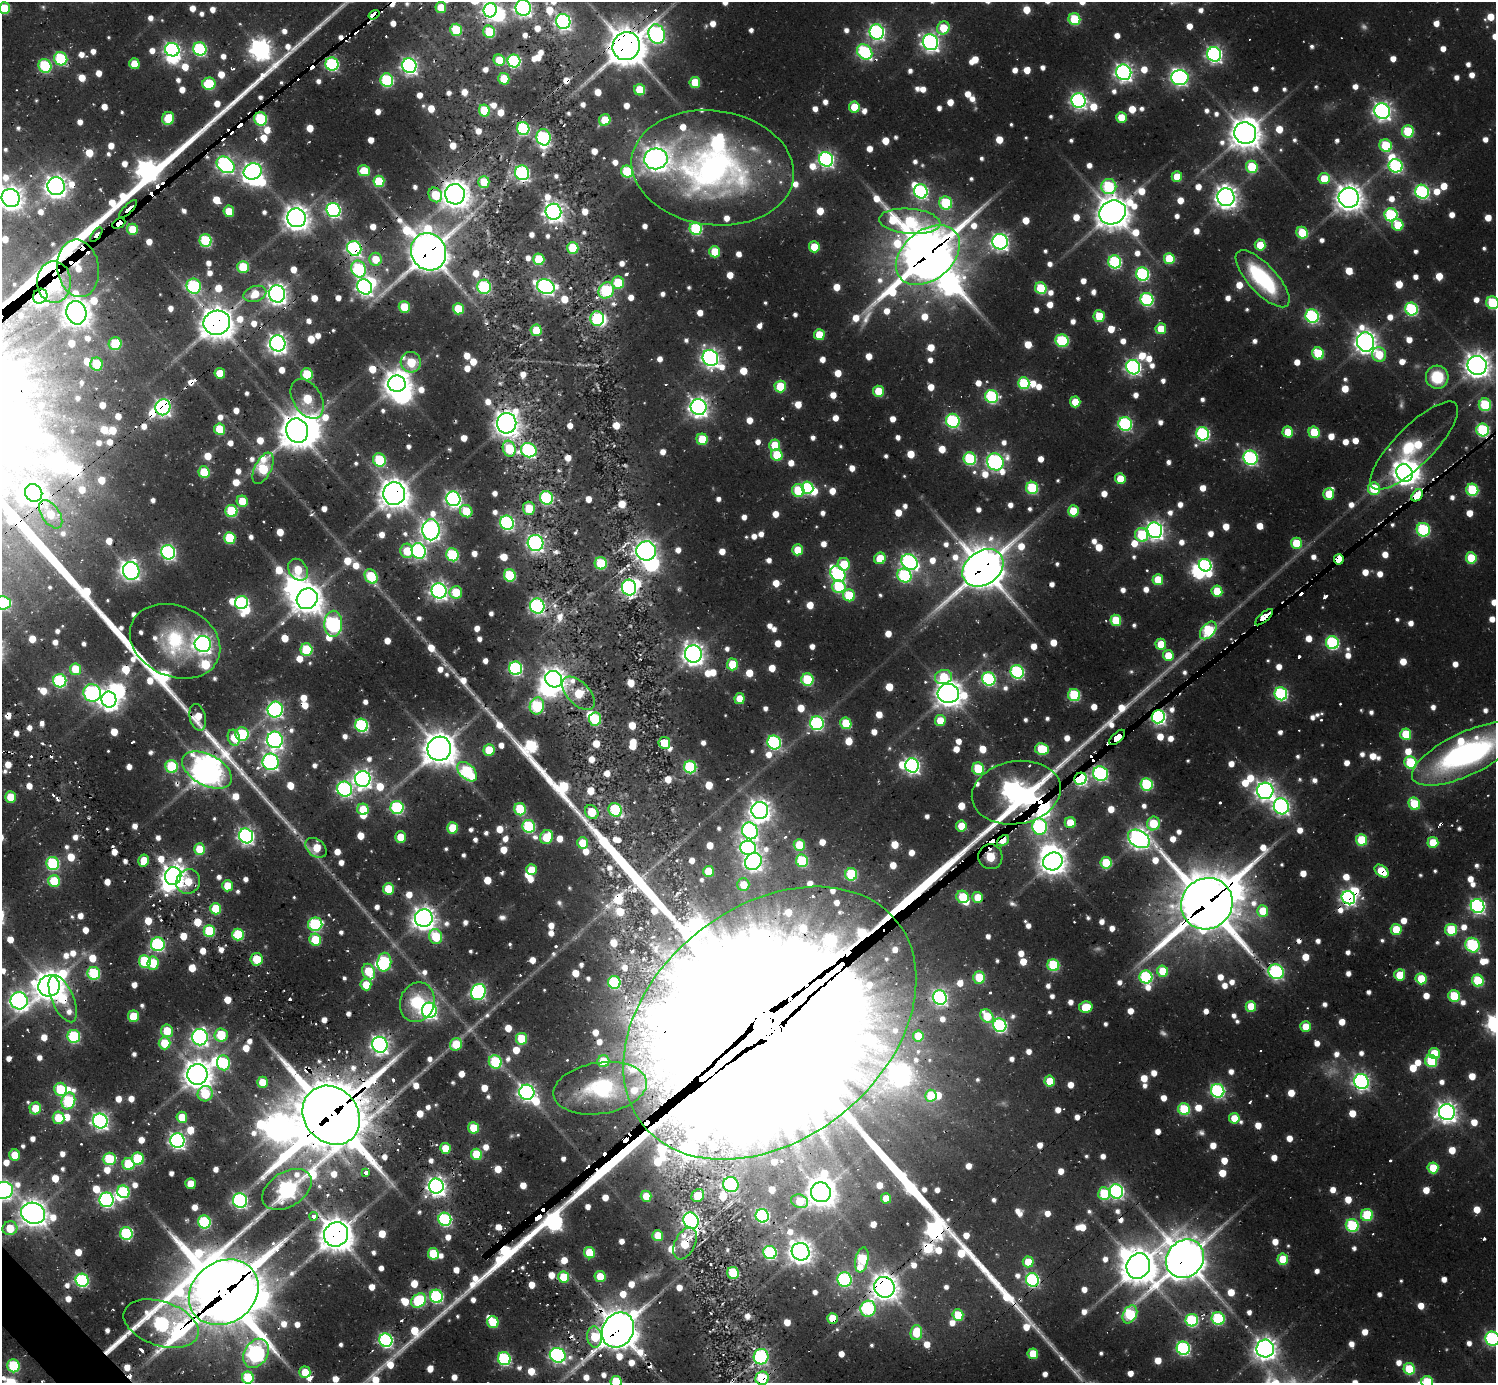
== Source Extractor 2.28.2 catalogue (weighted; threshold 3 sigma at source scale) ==
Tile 7 of 4 x 4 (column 3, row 2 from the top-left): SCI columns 2987-4480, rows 2984-4364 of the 6328 x 6302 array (HDU 1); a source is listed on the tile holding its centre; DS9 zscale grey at full resolution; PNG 1498 x 1385 px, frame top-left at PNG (2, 2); each listed source drawn as its Kron ellipse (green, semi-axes under 4 px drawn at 4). Shown black and unused: <1% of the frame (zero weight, under 2 of 3 exposures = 12% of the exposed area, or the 3 px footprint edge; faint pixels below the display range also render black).
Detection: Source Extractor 2.28.2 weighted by HDU 2 'WHT'; one run over the whole footprint, this tile lists its part. Background 0.0804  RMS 0.01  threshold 0.0468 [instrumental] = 3 sigma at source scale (4.5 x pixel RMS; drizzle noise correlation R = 1.50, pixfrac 1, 0.05/0.05 arcsec/px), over >= 5 px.
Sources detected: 1629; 42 too faint to see at this stretch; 42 inside a brighter object's white glare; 61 cosmic-ray / hot-pixel residue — neither listed nor drawn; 20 inside a brighter listed object's ellipse — not listed separately; of the other 1464, all 500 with FLUX_AUTO >= 30.5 (the completeness limit of this list) listed and drawn (964 fainter detections not listed), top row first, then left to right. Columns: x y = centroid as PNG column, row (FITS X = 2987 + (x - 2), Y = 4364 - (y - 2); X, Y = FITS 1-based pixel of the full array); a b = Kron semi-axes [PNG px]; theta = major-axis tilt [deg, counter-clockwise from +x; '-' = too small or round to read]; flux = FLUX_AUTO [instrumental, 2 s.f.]
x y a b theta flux
441 7 5 5 - 35
4 8 6 5 - 66
523 8 8 7 - 520
490 10 7 6 - 440
374 15 6 4 33 210
1074 19 6 6 - 78
563 21 7 7 - 420
943 28 7 6 - 55
456 30 6 5 - 75
489 32 6 6 - 66
877 32 7 7 - 400
657 34 10 8 -73 460
930 42 8 7 - 590
626 46 14 13 - 3300
200 49 7 6 - 220
172 50 7 6 - 390
865 52 8 6 -45 220
1214 54 7 7 - 440
61 59 7 6 - 130
499 60 6 5 - 41
514 61 6 6 - 220
134 64 5 5 - 32
332 64 6 6 - 210
45 66 7 6 - 130
409 66 7 7 - 490
1124 72 8 7 - 580
1180 78 9 7 0 360
504 79 6 5 - 53
387 80 7 6 - 170
695 82 5 5 - 48
209 84 6 6 - 80
640 90 5 5 - 52
1079 100 7 7 - 420
854 107 5 5 - 38
484 111 6 5 - 57
1382 111 8 7 - 630
1121 117 5 5 - 34
168 118 6 6 - 54
261 119 7 6 - 120
605 120 6 5 - 51
523 129 6 6 - 170
1408 131 6 6 - 86
1245 133 11 11 - 2000
544 137 8 7 - 220
1386 146 6 6 - 90
656 159 11 10 - 1200
826 159 7 7 - 400
226 165 9 7 -36 500
1396 166 7 6 - 220
1252 167 6 5 - 70
713 168 81 57 -7 500
253 171 9 8 - 640
364 171 6 5 - 43
627 171 6 6 - 91
522 173 7 7 - 290
1177 177 5 5 - 36
1324 179 6 5 - 39
379 181 6 5 - 67
484 182 6 5 - 34
56 186 9 8 - 1100
1109 186 7 7 - 130
921 191 7 7 - 310
1422 192 7 6 - 250
455 194 10 10 - 1500
435 195 8 6 -57 53
1226 197 9 8 - 990
11 198 9 9 - 1100
1349 198 10 10 - 1500
946 203 6 6 - 110
128 209 12 3 44 290
334 210 7 7 - 320
229 211 6 5 - 37
553 212 8 8 - 730
1112 212 13 12 - 2300
1391 215 6 6 - 170
297 218 9 9 - 1300
910 221 31 12 -5 190
119 224 7 4 27 1700
1398 225 6 5 - 41
133 229 5 5 - 45
696 229 6 6 - 140
1302 233 6 5 - 61
96 235 8 3 52 250
206 241 6 6 - 130
1000 242 8 7 - 520
1260 245 5 5 - 37
814 247 5 5 - 39
354 248 7 7 - 370
573 248 6 5 - 65
429 252 19 17 -62 3500
715 252 6 5 - 47
928 255 36 24 39 6200
375 259 6 6 - 31
539 259 6 5 - 73
1169 259 5 5 - 60
1115 262 6 6 - 190
243 267 6 6 - 62
78 268 29 20 -82 1900
358 269 8 7 - 180
1142 274 7 6 - 220
1263 279 36 14 -47 140
54 282 21 17 -89 2500
618 283 6 6 - 74
194 286 8 7 - 210
365 287 8 7 - 510
484 287 7 6 - 150
546 287 9 7 -19 470
1041 288 6 5 - 76
606 290 8 7 - 130
255 294 11 7 17 30
277 294 8 8 - 910
40 296 7 7 - 470
1147 299 6 6 - 200
1493 303 6 6 - 100
404 307 6 5 - 46
458 309 5 5 - 59
1411 309 6 6 - 170
76 313 12 10 -78 1600
1099 316 6 5 - 47
1312 316 7 6 - 240
597 319 7 6 - 150
217 323 13 12 - 2500
1161 329 5 5 - 34
536 330 5 5 - 43
819 335 5 5 - 42
1062 341 6 6 - 120
1366 342 10 8 -79 1000
115 343 6 6 - 77
278 343 8 7 - 770
1318 353 6 5 - 76
1379 355 7 7 - 49
710 358 8 7 - 610
411 362 10 10 - 71
97 364 6 6 - 45
1477 365 9 9 - 1300
1133 367 7 7 - 390
220 373 5 5 - 32
307 374 6 6 - 75
1437 377 11 11 - 57
1024 383 6 5 - 100
397 384 9 8 - 1400
780 386 6 5 - 57
878 391 5 5 - 50
992 396 6 6 - 200
307 399 22 14 -59 75
1075 402 5 5 - 34
1485 405 6 6 - 110
163 407 8 7 - 470
699 407 8 8 - 790
953 421 7 6 - 200
507 423 10 9 - 1300
1125 424 7 6 - 230
219 429 5 5 - 52
1483 430 6 6 - 170
297 431 12 11 - 2600
1288 432 5 5 - 39
1314 432 5 5 - 59
1203 434 7 6 - 230
702 439 6 5 - 57
775 445 5 5 - 43
1414 446 59 19 45 100
509 449 8 6 -73 66
529 450 8 7 - 240
777 455 6 5 - 58
1250 458 7 7 - 270
970 459 6 6 - 150
379 460 7 6 - 110
995 462 9 8 - 440
263 468 17 8 64 100
204 472 6 5 - 62
1405 473 9 8 - 1000
1120 479 5 5 - 33
808 488 6 6 - 130
1032 488 6 6 - 110
1374 489 6 6 - 74
798 490 6 6 - 86
1472 490 6 6 - 110
34 493 9 8 - 980
394 494 11 11 - 1900
1329 494 5 5 - 41
1417 495 7 5 49 2300
546 498 7 6 - 160
453 499 7 7 - 480
242 501 6 5 - 37
529 508 6 6 - 34
231 511 6 6 - 97
466 511 6 6 - 47
1073 511 5 5 - 48
51 514 16 9 -55 34
507 523 7 6 - 300
431 530 10 8 89 780
1155 530 8 7 - 610
1423 530 7 6 - 160
1142 535 7 6 - 87
230 538 6 5 - 83
536 543 8 8 - 430
1296 543 5 5 - 52
798 550 5 5 - 39
407 551 7 6 - 39
419 551 8 7 - 360
646 551 10 9 - 600
168 552 7 6 - 340
452 555 6 6 - 130
880 558 6 5 - 36
1471 558 5 5 - 63
1339 559 5 5 - 1700
910 562 8 7 - 430
601 563 6 6 - 80
844 564 6 6 - 48
1205 565 6 6 - 230
983 568 22 16 36 4000
298 570 12 9 -55 50
131 571 9 8 - 470
838 574 9 6 -51 300
510 575 6 6 - 100
371 576 8 6 -60 83
904 576 7 6 - 180
1158 580 5 5 - 44
839 587 6 6 - 100
629 588 8 7 - 290
439 591 8 7 - 570
1217 591 5 5 - 47
456 592 6 6 - 50
849 595 6 6 - 70
307 599 11 10 - 1900
242 602 6 6 - 220
3 603 8 6 -6 190
537 606 7 7 - 320
1264 617 11 4 42 790
1116 620 5 5 - 61
333 624 13 9 87 340
1208 630 10 6 49 140
175 641 47 35 -24 100
1332 643 6 6 - 200
203 644 8 8 - 660
1161 644 5 5 - 38
306 650 6 6 - 93
693 654 9 8 - 1000
1168 655 5 5 - 33
732 664 6 5 - 51
516 668 7 6 - 240
75 669 6 5 - 43
1017 672 7 6 - 220
943 677 8 7 - 63
554 679 9 8 - 1100
989 679 7 6 - 220
807 680 6 6 - 100
60 681 7 6 - 180
92 693 9 8 - 320
579 693 20 11 -46 60
948 693 11 9 -3 1500
1281 694 6 6 - 210
1074 695 6 6 - 120
740 699 5 5 - 30
109 700 8 7 - 840
537 706 8 7 - 160
275 709 8 7 - 400
198 717 13 8 -76 32
1158 717 6 6 - 390
595 719 6 6 - 84
940 720 5 5 - 33
817 723 7 7 - 260
846 723 6 5 - 66
361 725 6 6 - 210
242 734 7 6 - 120
1406 734 5 5 - 60
1117 737 10 5 44 2700
234 738 8 6 -72 37
275 740 8 7 - 550
774 742 7 6 - 250
664 743 6 6 - 34
439 749 12 12 - 2500
1042 749 7 5 -11 73
489 750 6 5 - 52
1466 754 59 21 25 370
271 762 8 8 - 440
1411 763 6 6 - 100
912 765 7 6 - 420
172 766 6 6 - 110
690 767 6 6 - 150
978 769 6 6 - 81
207 770 27 15 -29 2100
467 772 12 7 -44 160
1101 774 7 7 - 290
363 779 8 7 - 710
1080 779 6 6 - 230
1147 784 6 6 - 140
344 789 7 7 - 340
1265 791 8 8 - 770
1016 793 45 31 10 2200
10 797 5 5 - 42
1414 804 6 5 - 66
1281 806 8 7 - 480
397 807 6 6 - 190
363 809 6 5 - 46
520 809 6 6 - 98
615 810 7 6 - 120
760 810 8 8 - 980
592 812 7 6 - 41
1070 823 5 5 - 38
1153 823 7 6 - 55
529 826 6 6 - 150
961 826 5 5 - 33
1040 827 8 7 - 260
453 828 5 5 - 56
750 831 8 7 - 420
246 836 7 7 - 460
400 837 5 5 - 36
547 837 7 6 - 58
1139 839 12 8 -31 850
1362 840 6 5 - 77
1003 841 7 4 37 34
1433 842 5 5 - 51
582 843 6 5 - 34
799 845 5 5 - 49
316 848 12 8 -39 44
748 848 8 7 - 410
200 849 6 5 - 51
990 857 12 12 - 160
144 860 6 5 - 33
753 861 9 8 - 600
802 861 6 6 - 110
1053 861 10 9 - 1300
53 863 6 6 - 160
1106 863 6 5 - 70
531 870 5 5 - 32
709 871 5 5 - 47
1382 871 8 5 -39 50
851 874 6 6 - 100
173 876 9 8 - 1200
54 881 6 5 - 70
188 882 13 11 55 34
743 885 6 6 - 31
227 886 5 5 - 39
388 889 6 5 - 47
962 897 6 6 - 67
978 897 5 5 - 40
1348 898 7 6 - 400
1207 904 26 25 - 6900
1477 906 7 6 - 360
216 909 6 5 - 56
1263 911 6 5 - 41
424 918 9 8 - 1100
315 924 7 6 - 180
1396 929 5 5 - 47
1451 930 6 6 - 79
209 931 6 5 - 95
238 935 6 5 - 87
436 937 7 6 - 74
315 940 6 5 - 53
158 944 7 7 - 240
1472 945 7 7 - 150
256 959 6 6 - 45
145 961 6 6 - 110
384 962 9 7 81 140
153 963 7 5 84 51
1053 965 6 6 - 110
1163 971 6 5 - 53
369 972 8 6 -67 59
1276 972 8 7 - 300
94 973 6 6 - 120
1400 975 5 5 - 47
979 977 6 6 - 52
1146 977 6 6 - 180
1421 979 5 5 - 48
1478 981 6 5 - 92
614 982 6 6 - 140
366 985 5 5 - 31
49 986 11 10 - 2000
478 992 8 7 - 310
1454 996 6 5 - 78
940 997 7 7 - 380
63 999 25 11 -66 64
19 1001 9 8 - 680
417 1002 20 17 72 66
1251 1006 5 5 - 42
1086 1007 6 5 - 44
429 1010 8 7 - 460
133 1016 6 5 - 43
987 1016 7 6 - 54
770 1023 163 116 39 230000
1000 1025 7 6 - 250
1306 1027 5 5 - 35
167 1031 6 6 - 43
221 1035 6 6 - 69
74 1036 6 6 - 140
918 1036 5 5 - 40
200 1037 8 7 - 510
522 1039 6 5 - 69
165 1043 6 6 - 55
456 1044 6 6 - 51
380 1045 8 7 - 620
1434 1053 6 5 - 49
603 1061 6 6 - 45
1431 1061 6 6 - 93
495 1062 7 6 - 120
223 1063 7 6 - 130
197 1074 10 10 - 1800
1050 1081 5 5 - 38
262 1082 6 5 - 32
1361 1082 8 7 - 460
600 1088 47 25 9 100
60 1089 6 6 - 69
1218 1091 7 6 - 250
527 1092 7 7 - 550
205 1094 8 7 - 71
931 1096 6 5 - 55
68 1101 8 6 70 140
35 1108 6 5 - 43
1184 1109 6 5 - 94
1447 1112 8 8 - 890
331 1115 31 27 -50 9300
182 1117 5 5 - 35
58 1118 6 6 - 46
1234 1118 5 5 - 32
100 1121 7 7 - 540
473 1128 5 5 - 46
177 1141 7 7 - 460
445 1148 5 5 - 35
477 1154 5 5 - 67
15 1155 6 5 - 36
109 1159 6 6 - 89
138 1159 6 6 - 91
128 1164 6 6 - 79
1433 1168 5 5 - 48
366 1172 4 4 - 290
191 1184 5 5 - 34
731 1185 8 7 - 180
436 1186 7 7 - 760
287 1189 27 17 32 550
3 1190 10 8 12 670
1116 1191 7 6 - 310
123 1192 6 6 - 140
821 1192 10 9 - 1700
1104 1194 6 6 - 79
698 1195 7 6 - 34
646 1196 5 5 - 32
886 1198 5 5 - 31
106 1200 7 7 - 340
240 1200 7 7 - 330
800 1201 9 6 -18 49
33 1213 12 10 -21 1500
1367 1215 6 6 - 88
314 1216 4 4 - 250
762 1216 7 6 - 230
445 1219 7 6 - 220
691 1221 8 7 - 450
204 1222 6 6 - 150
1352 1225 6 6 - 130
10 1228 7 7 - 45
126 1234 6 6 - 150
336 1234 12 11 - 2600
658 1235 5 5 - 34
685 1243 17 10 64 56
770 1252 7 6 - 180
801 1252 9 8 - 1100
589 1253 6 5 - 52
433 1254 6 5 - 67
1185 1259 20 18 48 3900
1283 1259 5 5 - 52
862 1260 13 6 79 110
1028 1262 5 5 - 31
1138 1266 13 11 63 2600
733 1273 6 6 - 83
600 1276 5 5 - 37
564 1277 5 5 - 56
845 1279 7 7 - 210
82 1280 6 6 - 240
1032 1280 7 6 - 240
884 1287 11 10 - 1400
224 1292 37 30 35 11000
436 1296 6 6 - 210
419 1300 8 6 39 120
868 1309 8 7 - 180
1130 1314 9 6 63 120
958 1315 5 5 - 52
832 1318 5 5 - 33
1218 1319 6 6 - 130
1192 1320 6 6 - 140
493 1322 6 5 - 69
161 1324 39 22 -18 470
618 1330 18 15 58 3300
916 1333 7 6 - 50
595 1337 10 7 -84 66
1492 1339 7 7 - 240
386 1340 7 6 - 310
1183 1348 7 6 - 250
1265 1349 9 8 - 1000
256 1353 15 11 58 510
1033 1354 5 5 - 51
558 1355 8 7 - 380
761 1357 8 7 - 230
504 1359 6 6 - 200
13 1366 6 6 - 96
1409 1369 6 5 - 69
305 1372 6 5 - 35
248 1378 6 6 - 98
762 1378 7 6 - 84
616 1382 6 5 - 94
1427 1382 6 6 - 90
Overlapping masked pixels (flux is a lower limit): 70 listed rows (the first 20) at x y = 374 15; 657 34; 626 46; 865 52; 1214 54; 332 64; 261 119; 713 168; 522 173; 455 194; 435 195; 128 209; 119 224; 96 235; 354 248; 429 252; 928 255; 78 268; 54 282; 277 294
Isophote crosses this tile's border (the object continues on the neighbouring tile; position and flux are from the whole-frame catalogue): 14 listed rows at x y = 4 8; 523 8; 490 10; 11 198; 1493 303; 3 603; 1466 754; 770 1023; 3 1190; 1492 1339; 248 1378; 762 1378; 616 1382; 1427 1382
Unlisted compact peaks at least as high as the median listed source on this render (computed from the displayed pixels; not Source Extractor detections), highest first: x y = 263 75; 257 47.